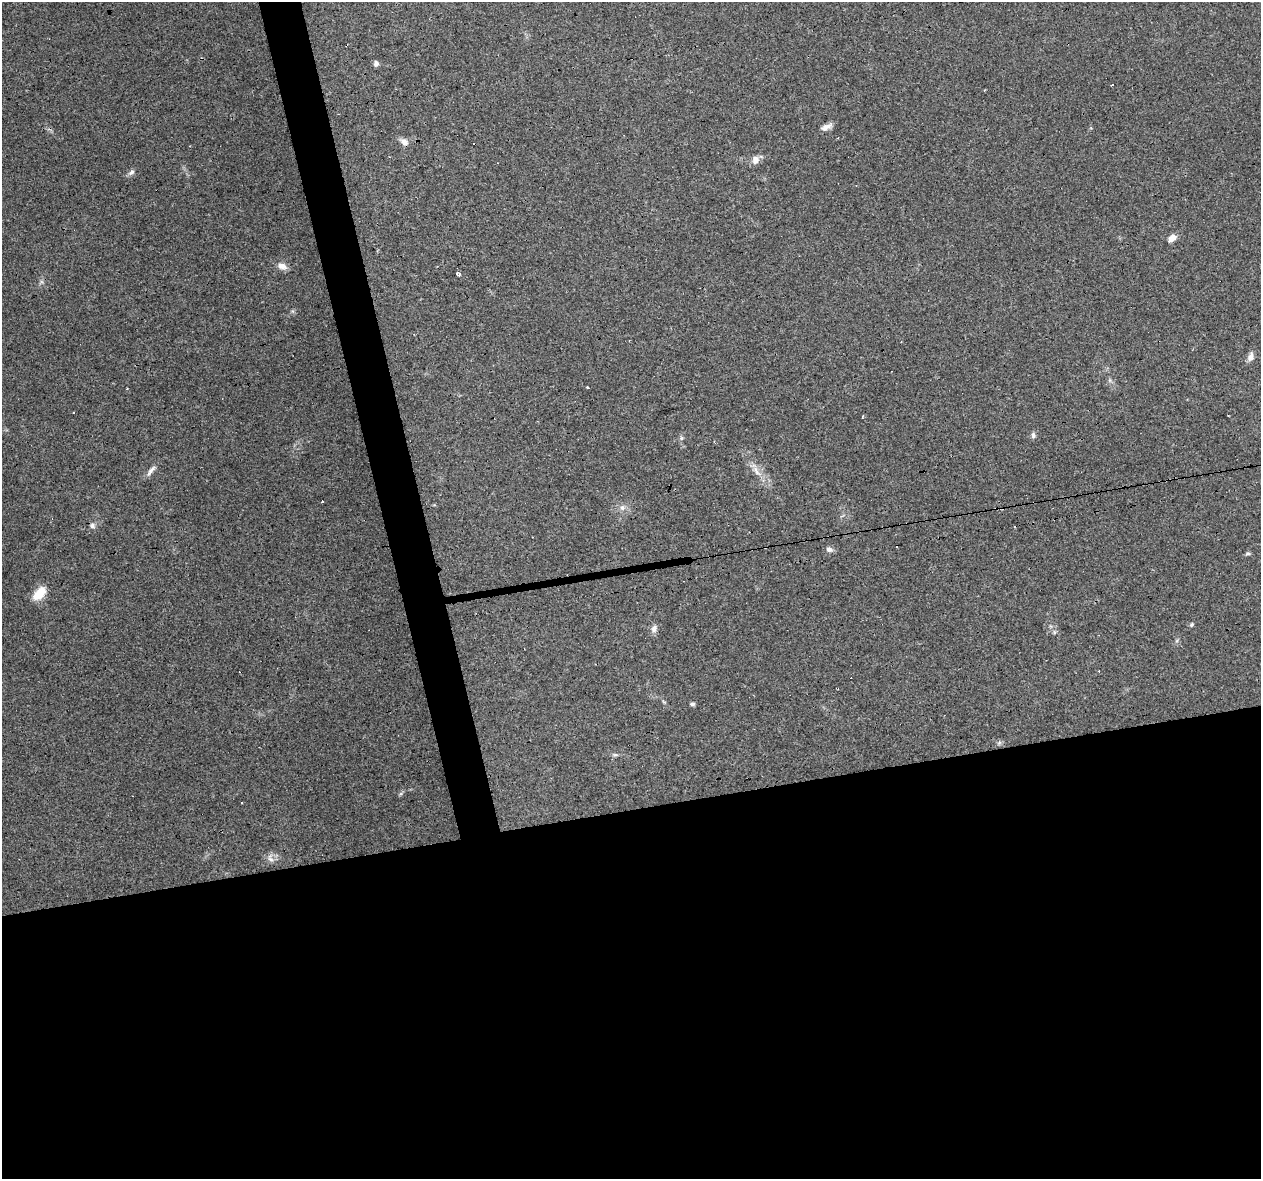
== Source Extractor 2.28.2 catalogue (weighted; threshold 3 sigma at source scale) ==
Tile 15 of 4 x 4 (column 3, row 4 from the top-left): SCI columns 2519-3777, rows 84-1260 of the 5036 x 4824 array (HDU 1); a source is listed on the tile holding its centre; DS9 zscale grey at full resolution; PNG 1263 x 1181 px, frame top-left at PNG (2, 2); no overlay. Shown black and unused: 34% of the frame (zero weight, under 3 of 4 exposures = <1% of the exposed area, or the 3 px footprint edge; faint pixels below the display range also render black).
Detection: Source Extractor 2.28.2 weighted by HDU 2 'WHT'; one run over the whole footprint, this tile lists its part. Background 0.102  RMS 0.0062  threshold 0.0279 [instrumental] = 3 sigma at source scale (4.5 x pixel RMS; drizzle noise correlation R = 1.50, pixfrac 1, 0.0396/0.0396 arcsec/px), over >= 5 px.
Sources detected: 32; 5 cosmic-ray / hot-pixel residue — not listed; the other 27 listed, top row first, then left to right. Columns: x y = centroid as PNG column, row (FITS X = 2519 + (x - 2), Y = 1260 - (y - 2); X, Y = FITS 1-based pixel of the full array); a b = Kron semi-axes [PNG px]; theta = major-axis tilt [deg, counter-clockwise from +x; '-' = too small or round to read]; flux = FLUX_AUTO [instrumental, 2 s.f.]
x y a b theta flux
376 64 6 5 - 2.1
1112 85 3 2 - 1.2
826 127 14 6 24 3.3
404 141 11 8 -38 3.4
755 160 10 8 80 3.9
131 172 9 6 44 2
1172 238 10 6 40 4.3
282 266 12 8 -19 3.9
458 274 5 4 - 1.6
1251 357 11 7 75 3
587 387 3 3 - 1.6
1033 435 8 6 -82 1.6
681 438 6 5 - 1.2
151 470 19 6 50 3.1
756 471 17 6 -62 4.8
322 501 3 2 - 0.95
622 508 8 6 -89 2.2
92 526 7 7 - 1.8
829 549 8 7 - 2.3
1248 554 8 4 0 0.97
39 593 16 9 49 12
1192 624 6 4 69 0.89
654 629 11 8 70 2.6
1054 632 6 4 -72 0.94
692 704 5 4 - 1.5
615 755 8 4 -8 1.1
270 859 10 5 -27 2.3